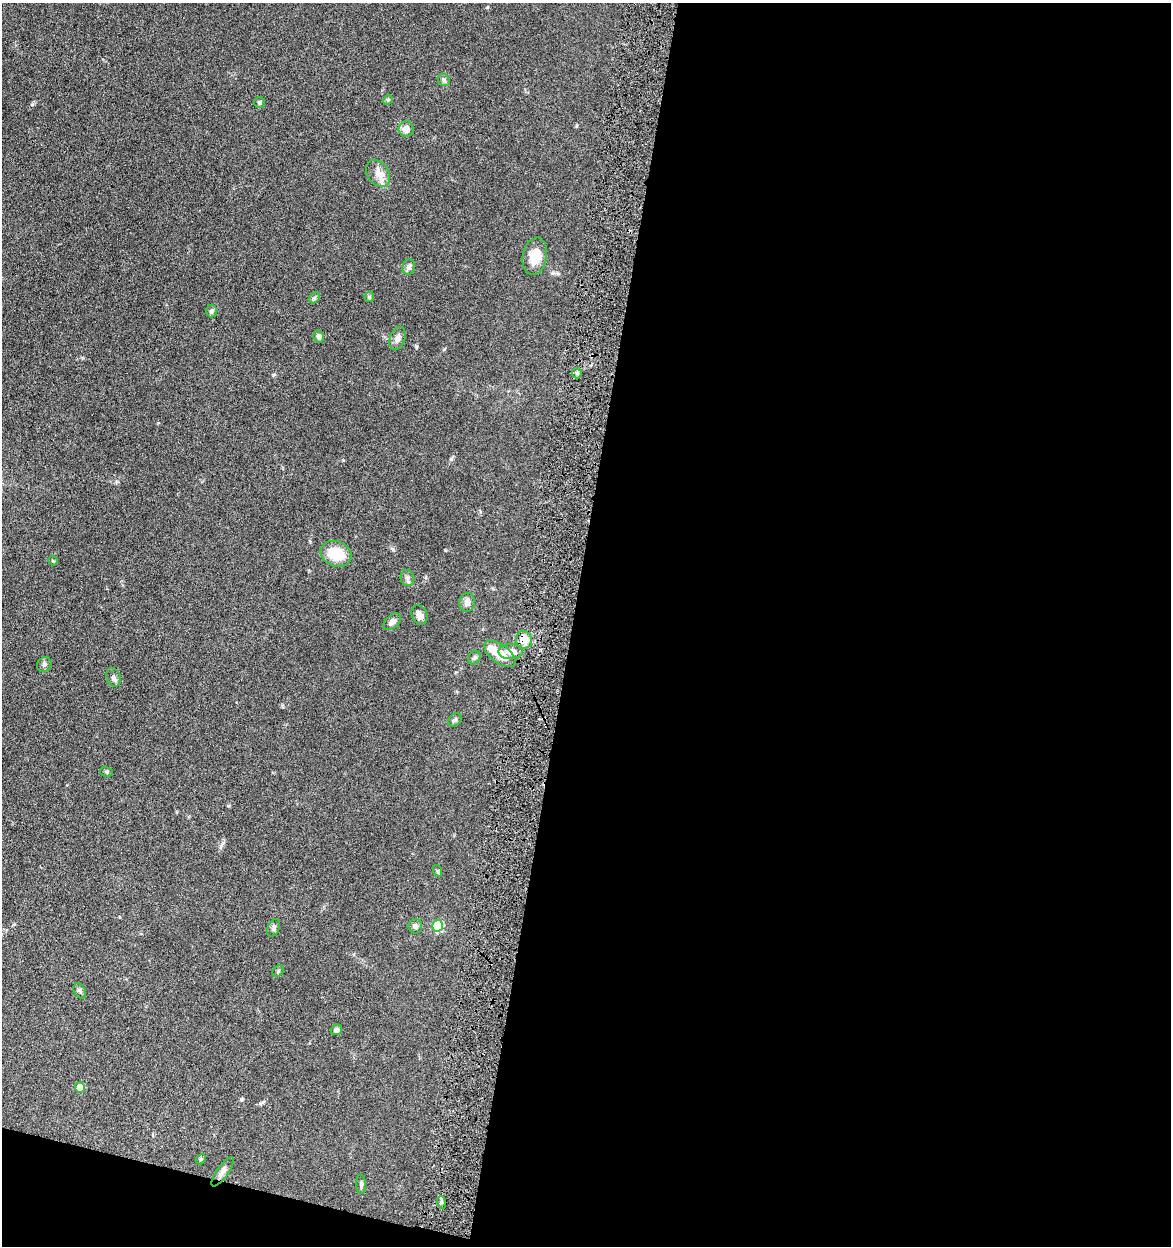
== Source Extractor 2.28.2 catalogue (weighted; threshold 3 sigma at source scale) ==
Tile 16 of 4 x 4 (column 4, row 4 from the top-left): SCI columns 3748-4916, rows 5-1248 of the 5040 x 4982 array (HDU 1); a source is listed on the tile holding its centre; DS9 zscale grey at full resolution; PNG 1173 x 1248 px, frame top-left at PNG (2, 3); each listed source drawn as its Kron ellipse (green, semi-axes under 4 px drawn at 4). Shown black and unused: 53% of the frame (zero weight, under 4 of 8 exposures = <1% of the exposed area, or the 3 px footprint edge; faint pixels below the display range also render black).
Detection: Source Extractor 2.28.2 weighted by HDU 2 'WHT'; one run over the whole footprint, this tile lists its part. Background 0.042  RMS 0.0046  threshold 0.0189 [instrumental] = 3 sigma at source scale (4.09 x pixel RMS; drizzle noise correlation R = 1.36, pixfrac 0.8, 0.05/0.05 arcsec/px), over >= 5 px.
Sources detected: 40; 1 inside a brighter object's white glare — neither listed nor drawn; the other 39 listed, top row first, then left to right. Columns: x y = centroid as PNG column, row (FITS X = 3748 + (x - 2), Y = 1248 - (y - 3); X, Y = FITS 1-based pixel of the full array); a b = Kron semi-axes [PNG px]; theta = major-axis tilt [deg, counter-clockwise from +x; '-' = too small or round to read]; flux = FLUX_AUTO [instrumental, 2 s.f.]
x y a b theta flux
444 80 6 5 - 0.84
388 100 5 4 - 0.46
260 103 5 5 - 0.69
406 129 7 7 - 2.8
378 173 15 10 -54 3.6
535 256 19 12 80 6.4
409 267 8 6 78 1.4
369 297 5 5 - 0.5
314 298 6 4 44 0.64
211 311 6 5 - 0.9
319 336 6 5 - 1.2
397 338 12 7 68 1.9
577 373 5 5 - 0.71
336 554 16 12 -22 11
53 561 5 4 - 0.43
407 578 8 6 -79 1.2
467 602 9 7 81 1.9
419 615 10 7 -66 2.1
392 622 10 6 42 1.9
524 640 9 8 - 5.4
511 651 12 7 3 2.4
500 654 18 9 -37 7.5
474 658 7 5 57 0.82
44 665 8 7 - 0.99
113 677 9 7 -71 1.2
455 720 7 5 43 0.91
107 772 6 5 - 0.63
438 871 6 4 -71 0.52
415 926 7 7 - 1.1
438 926 6 5 - 20
274 928 9 6 68 1
278 971 6 5 - 0.63
80 991 8 5 -61 0.99
337 1030 6 5 - 1.2
80 1087 5 5 - 5.7
201 1159 6 4 48 0.54
223 1172 17 6 55 1.9
361 1184 9 5 -88 1
441 1202 6 4 -72 0.8
Overlapping masked pixels (flux is a lower limit): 1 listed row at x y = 524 640
Unlisted compact peaks at least as high as the median listed source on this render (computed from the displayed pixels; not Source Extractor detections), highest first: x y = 32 104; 451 459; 241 1099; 444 349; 228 806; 343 460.